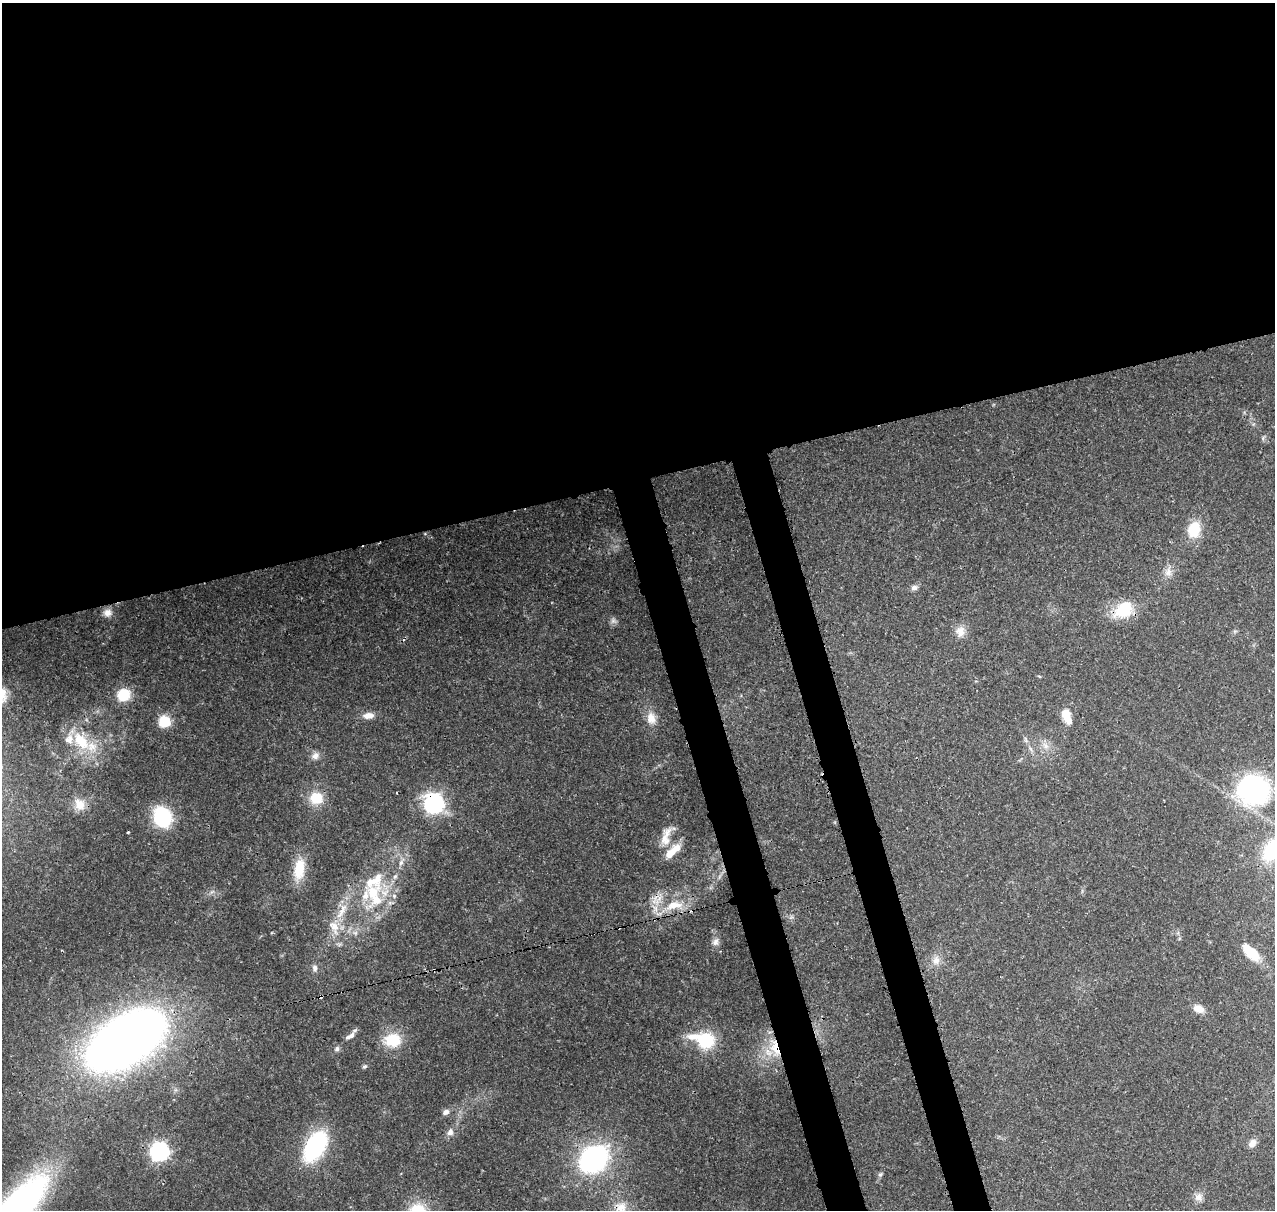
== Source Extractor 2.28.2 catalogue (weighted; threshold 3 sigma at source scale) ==
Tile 2 of 4 x 4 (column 2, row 1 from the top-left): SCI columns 1388-2660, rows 3753-4960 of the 5323 x 5036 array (HDU 1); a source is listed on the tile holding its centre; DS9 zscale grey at full resolution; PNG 1277 x 1212 px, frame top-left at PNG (2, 3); no overlay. Shown black and unused: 43% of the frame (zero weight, under 3 of 4 exposures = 7% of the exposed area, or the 3 px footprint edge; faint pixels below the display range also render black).
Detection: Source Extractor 2.28.2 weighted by HDU 2 'WHT'; one run over the whole footprint, this tile lists its part. Background 0.0736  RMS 0.0034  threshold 0.0152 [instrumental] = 3 sigma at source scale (4.5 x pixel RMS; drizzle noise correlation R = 1.50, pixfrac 1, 0.0396/0.0396 arcsec/px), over >= 5 px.
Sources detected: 66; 2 cosmic-ray / hot-pixel residue — not listed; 11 inside a brighter listed object's ellipse — not listed separately; the other 53 listed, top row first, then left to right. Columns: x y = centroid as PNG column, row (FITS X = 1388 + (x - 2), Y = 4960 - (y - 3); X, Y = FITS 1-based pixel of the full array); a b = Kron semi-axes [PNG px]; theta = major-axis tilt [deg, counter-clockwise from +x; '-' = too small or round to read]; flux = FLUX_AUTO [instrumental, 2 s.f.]
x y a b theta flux
1263 438 7 4 58 0.62
1194 529 18 13 74 9.5
1168 572 12 10 -89 2.4
914 588 9 7 11 1.3
1123 610 24 18 38 12
107 613 12 10 3 2.4
613 621 8 8 - 1.1
960 631 15 12 82 3.4
1039 676 5 3 - 0.33
123 695 14 12 26 9.8
368 715 13 8 4 3.1
1066 715 14 7 -72 8.2
651 718 18 13 -83 4.4
165 721 6 6 - 36
1025 740 10 3 -69 0.71
81 741 33 18 -49 15
1045 746 10 7 -41 2
315 756 11 9 31 2
1254 790 30 28 -2 58
316 798 19 16 -3 7.8
434 803 8 8 - 160
80 804 17 14 -61 4.9
162 817 18 14 -62 28
128 832 3 3 - 0.48
665 840 24 11 -79 5.2
1271 851 23 16 69 16
299 869 25 12 82 9.9
374 881 38 29 49 21
674 905 32 14 13 11
342 911 29 8 62 6.7
355 933 7 6 - 1.2
715 942 11 8 57 1.6
1251 952 25 12 -44 7.5
936 960 13 11 71 3
315 968 9 7 -86 1.3
434 970 3 3 - 1.3
1199 1009 14 10 -20 3
350 1036 15 6 34 1.9
125 1040 60 33 33 380
392 1040 21 16 2 11
705 1040 26 20 -21 16
775 1048 29 13 -76 10
337 1049 7 6 - 1
364 1066 7 5 41 0.67
446 1112 9 6 34 1.5
450 1132 10 8 60 1.9
1252 1143 10 7 46 2.3
315 1146 28 15 60 44
159 1151 7 7 - 130
593 1159 18 13 39 99
880 1174 7 5 66 0.69
1199 1197 11 10 - 2.2
621 1207 17 16 - 5.8
Overlapping masked pixels (flux is a lower limit): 5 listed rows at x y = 434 803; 674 905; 434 970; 775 1048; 621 1207
Isophote crosses this tile's border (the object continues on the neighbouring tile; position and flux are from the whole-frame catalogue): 2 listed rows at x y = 1271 851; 621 1207